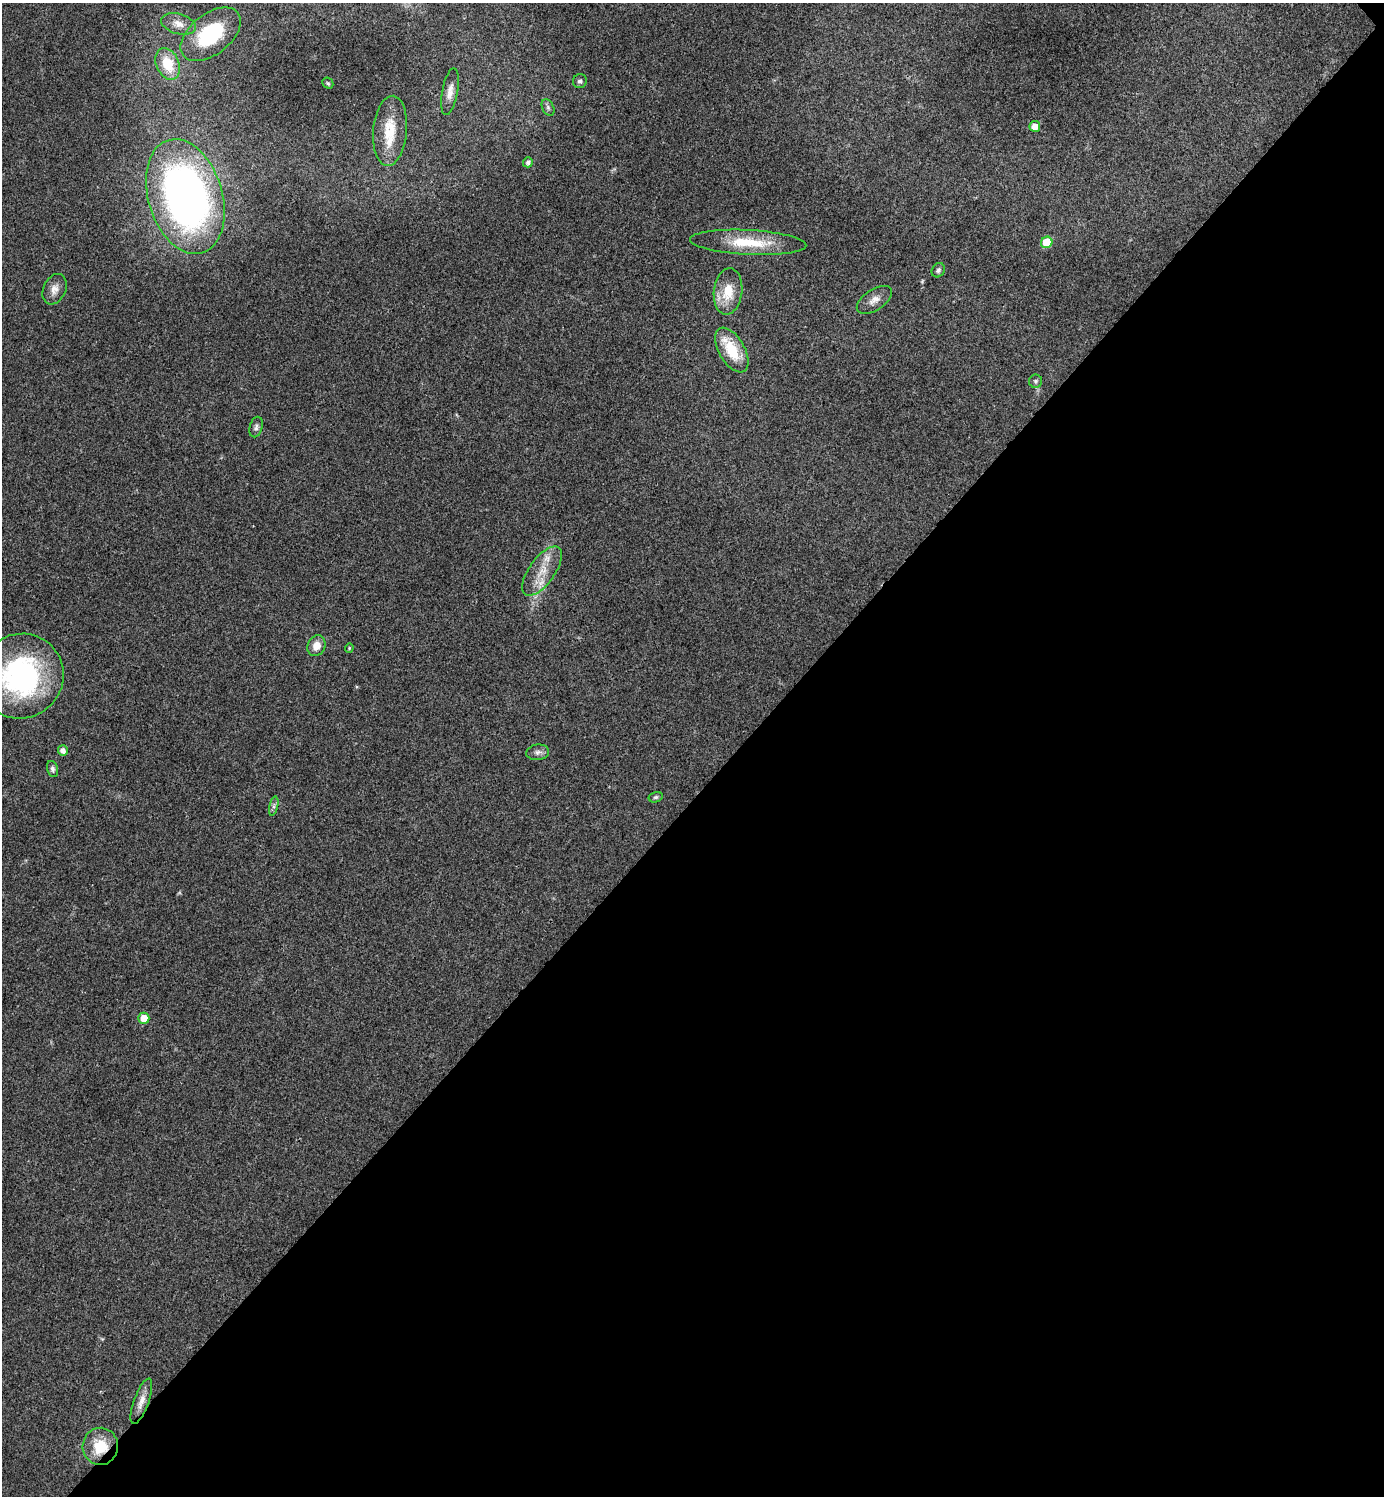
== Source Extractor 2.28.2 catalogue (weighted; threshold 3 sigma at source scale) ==
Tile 12 of 4 x 4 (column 4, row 3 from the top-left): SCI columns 4304-5685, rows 1501-2994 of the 5986 x 5986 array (HDU 1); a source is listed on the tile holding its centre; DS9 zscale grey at full resolution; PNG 1386 x 1498 px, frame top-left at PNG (2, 3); each listed source drawn as its Kron ellipse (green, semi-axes under 4 px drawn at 4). Shown black and unused: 47% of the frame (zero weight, under 3 of 4 exposures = <1% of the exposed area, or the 3 px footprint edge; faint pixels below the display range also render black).
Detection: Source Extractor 2.28.2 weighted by HDU 2 'WHT'; one run over the whole footprint, this tile lists its part. Background 0.0194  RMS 0.004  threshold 0.0182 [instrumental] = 3 sigma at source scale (4.5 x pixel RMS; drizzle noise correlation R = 1.50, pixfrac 1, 0.05/0.05 arcsec/px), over >= 5 px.
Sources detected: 32; all 32 listed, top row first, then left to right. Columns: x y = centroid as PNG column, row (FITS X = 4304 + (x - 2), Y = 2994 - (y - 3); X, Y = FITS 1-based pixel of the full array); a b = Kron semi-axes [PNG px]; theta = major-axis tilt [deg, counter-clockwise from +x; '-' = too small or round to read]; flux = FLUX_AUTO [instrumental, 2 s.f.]
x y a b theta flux
178 24 18 10 -16 4.3
211 34 35 20 38 30
168 64 16 11 -67 12
580 81 7 7 - 1
328 83 6 5 - 0.52
450 92 24 7 80 3.5
548 107 9 5 -64 0.99
1035 126 5 5 - 3.9
390 131 35 17 85 12
528 162 5 5 - 1.2
185 197 59 37 -73 240
748 242 58 12 -3 17
1047 242 6 5 - 12
938 270 7 6 - 0.98
55 289 16 11 66 3.3
728 291 23 14 83 10
874 300 20 10 33 3.5
732 350 24 13 -60 14
1035 381 6 6 - 0.94
256 427 10 6 75 1.2
542 571 29 13 54 8.6
316 646 11 8 66 4
349 648 4 4 - 0.39
21 676 43 42 - 76
63 750 5 5 - 2
538 752 11 7 8 1.7
52 769 8 5 -74 1.1
656 797 7 5 16 0.77
274 806 10 4 77 1
144 1018 5 5 - 6.8
141 1401 24 7 70 3.8
100 1446 18 17 - 12
Overlapping masked pixels (flux is a lower limit): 1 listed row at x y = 100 1446
Isophote crosses this tile's border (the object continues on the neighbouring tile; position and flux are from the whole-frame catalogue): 1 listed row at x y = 21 676